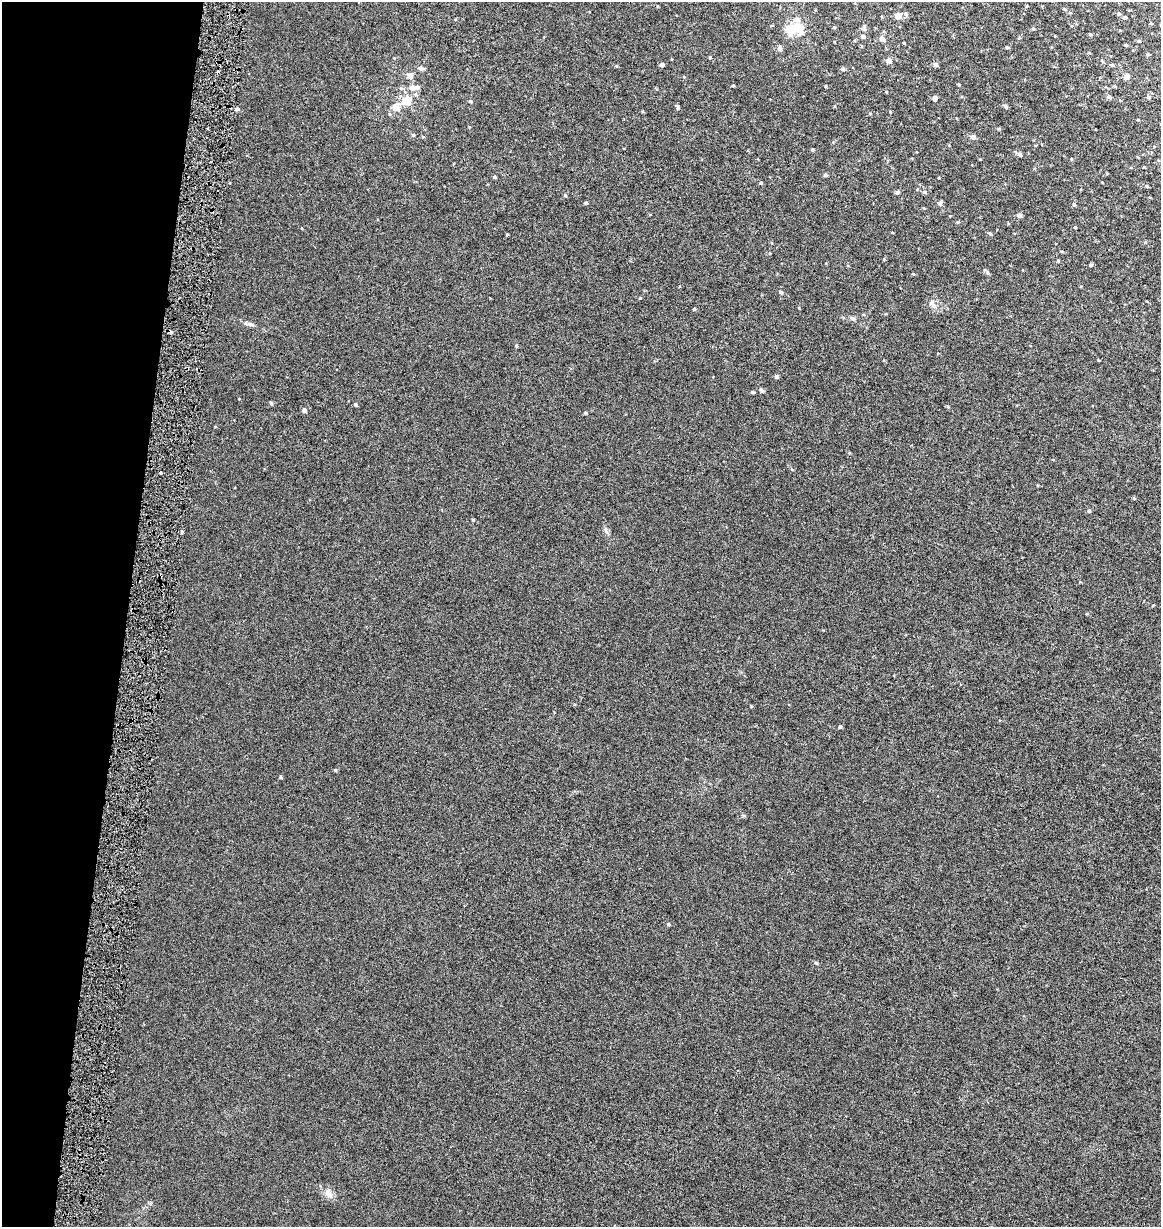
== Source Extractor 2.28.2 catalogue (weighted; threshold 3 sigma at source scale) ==
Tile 9 of 4 x 4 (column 1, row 3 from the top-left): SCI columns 287-1445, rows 1226-2450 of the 5150 x 4910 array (HDU 1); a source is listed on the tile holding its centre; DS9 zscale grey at full resolution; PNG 1163 x 1229 px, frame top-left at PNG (2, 2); no overlay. Shown black and unused: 11% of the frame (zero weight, under 3 of 6 exposures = <1% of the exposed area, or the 3 px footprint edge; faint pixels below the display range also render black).
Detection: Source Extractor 2.28.2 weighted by HDU 2 'WHT'; one run over the whole footprint, this tile lists its part. Background 0.00109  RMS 0.0025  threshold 0.0103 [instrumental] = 3 sigma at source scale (4.09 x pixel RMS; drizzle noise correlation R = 1.36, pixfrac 0.8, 0.0396/0.0396 arcsec/px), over >= 5 px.
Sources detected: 98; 1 inside a brighter object's white glare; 3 cosmic-ray / hot-pixel residue — not listed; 2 inside a brighter listed object's ellipse — not listed separately; the other 92 listed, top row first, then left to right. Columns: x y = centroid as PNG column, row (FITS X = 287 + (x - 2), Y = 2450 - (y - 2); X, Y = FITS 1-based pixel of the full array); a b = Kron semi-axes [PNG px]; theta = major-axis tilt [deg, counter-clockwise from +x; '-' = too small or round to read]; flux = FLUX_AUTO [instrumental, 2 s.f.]
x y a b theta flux
1064 9 5 3 - 0.21
905 14 7 5 -29 0.42
1119 14 5 4 - 0.34
899 16 5 4 - 2.4
1125 17 5 4 - 0.34
1151 23 4 3 - 0.21
797 27 10 7 -50 6.1
834 27 4 4 - 0.24
864 28 10 6 79 0.55
1033 29 5 4 - 0.3
1090 34 5 4 - 0.27
791 35 7 6 - 0.9
863 36 5 4 - 0.67
882 39 5 4 - 1.2
1139 41 4 4 - 0.26
1126 45 4 3 - 0.23
1007 47 4 4 - 0.24
780 49 7 5 -81 0.82
1148 54 5 4 - 0.29
710 57 4 3 - 0.25
889 60 5 5 - 1.5
662 65 4 4 - 0.79
935 65 5 4 - 0.67
1111 65 7 3 -7 0.29
421 68 6 5 - 0.75
843 69 5 4 - 0.56
410 76 6 5 - 1.5
1127 77 5 5 - 1.4
959 84 5 2 - 0.21
733 86 3 3 - 0.22
826 86 4 3 - 0.19
401 88 6 5 - 0.43
412 88 7 6 - 1.5
1109 97 5 5 - 0.49
1148 97 5 5 - 0.48
935 98 4 4 - 1.2
406 101 5 5 - 6.7
470 101 4 4 - 0.4
1006 106 5 4 - 0.43
396 107 5 5 - 3.2
678 107 7 4 -60 0.45
238 109 5 4 - 0.35
870 114 5 3 - 0.18
998 129 5 4 - 0.28
413 135 5 5 - 0.3
973 137 5 5 - 0.89
812 150 4 3 - 0.33
1020 155 6 5 - 0.52
825 175 5 4 - 0.35
494 177 4 3 - 0.34
939 178 4 2 - 0.14
760 183 4 3 - 0.25
1147 186 5 4 - 0.27
897 192 6 4 28 0.42
924 192 6 5 - 0.34
565 196 4 4 - 0.26
586 203 4 4 - 0.33
940 203 8 5 61 0.53
1074 205 5 4 - 0.32
1019 215 4 4 - 1.1
958 222 5 4 - 0.25
1075 228 4 2 - 0.15
990 233 5 4 - 0.32
884 259 5 3 - 0.2
1058 261 4 4 - 0.24
1091 265 5 4 - 0.33
987 273 7 5 -42 0.41
913 274 4 3 - 0.18
781 292 5 4 - 0.4
932 305 13 6 -55 0.94
694 309 4 4 - 0.24
853 318 8 4 -9 0.44
249 324 11 4 -17 0.63
516 346 4 4 - 0.23
776 377 5 4 - 0.48
761 390 5 4 - 0.49
752 392 4 3 - 0.29
271 403 5 4 - 0.36
355 405 4 3 - 0.49
304 410 5 4 - 0.87
585 413 4 4 - 0.26
1134 498 4 4 - 0.24
1089 511 5 4 - 0.4
606 530 7 4 -72 0.46
182 532 4 4 - 0.3
751 706 3 3 - 0.2
840 727 4 4 - 0.41
335 770 4 4 - 0.32
281 777 4 4 - 0.31
668 924 4 4 - 0.26
816 963 6 3 -18 0.26
329 1194 14 9 -53 1.5
Unlisted compact peaks at least as high as the median listed source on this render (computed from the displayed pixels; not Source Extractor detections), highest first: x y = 640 298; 473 520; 904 43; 507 234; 890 112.